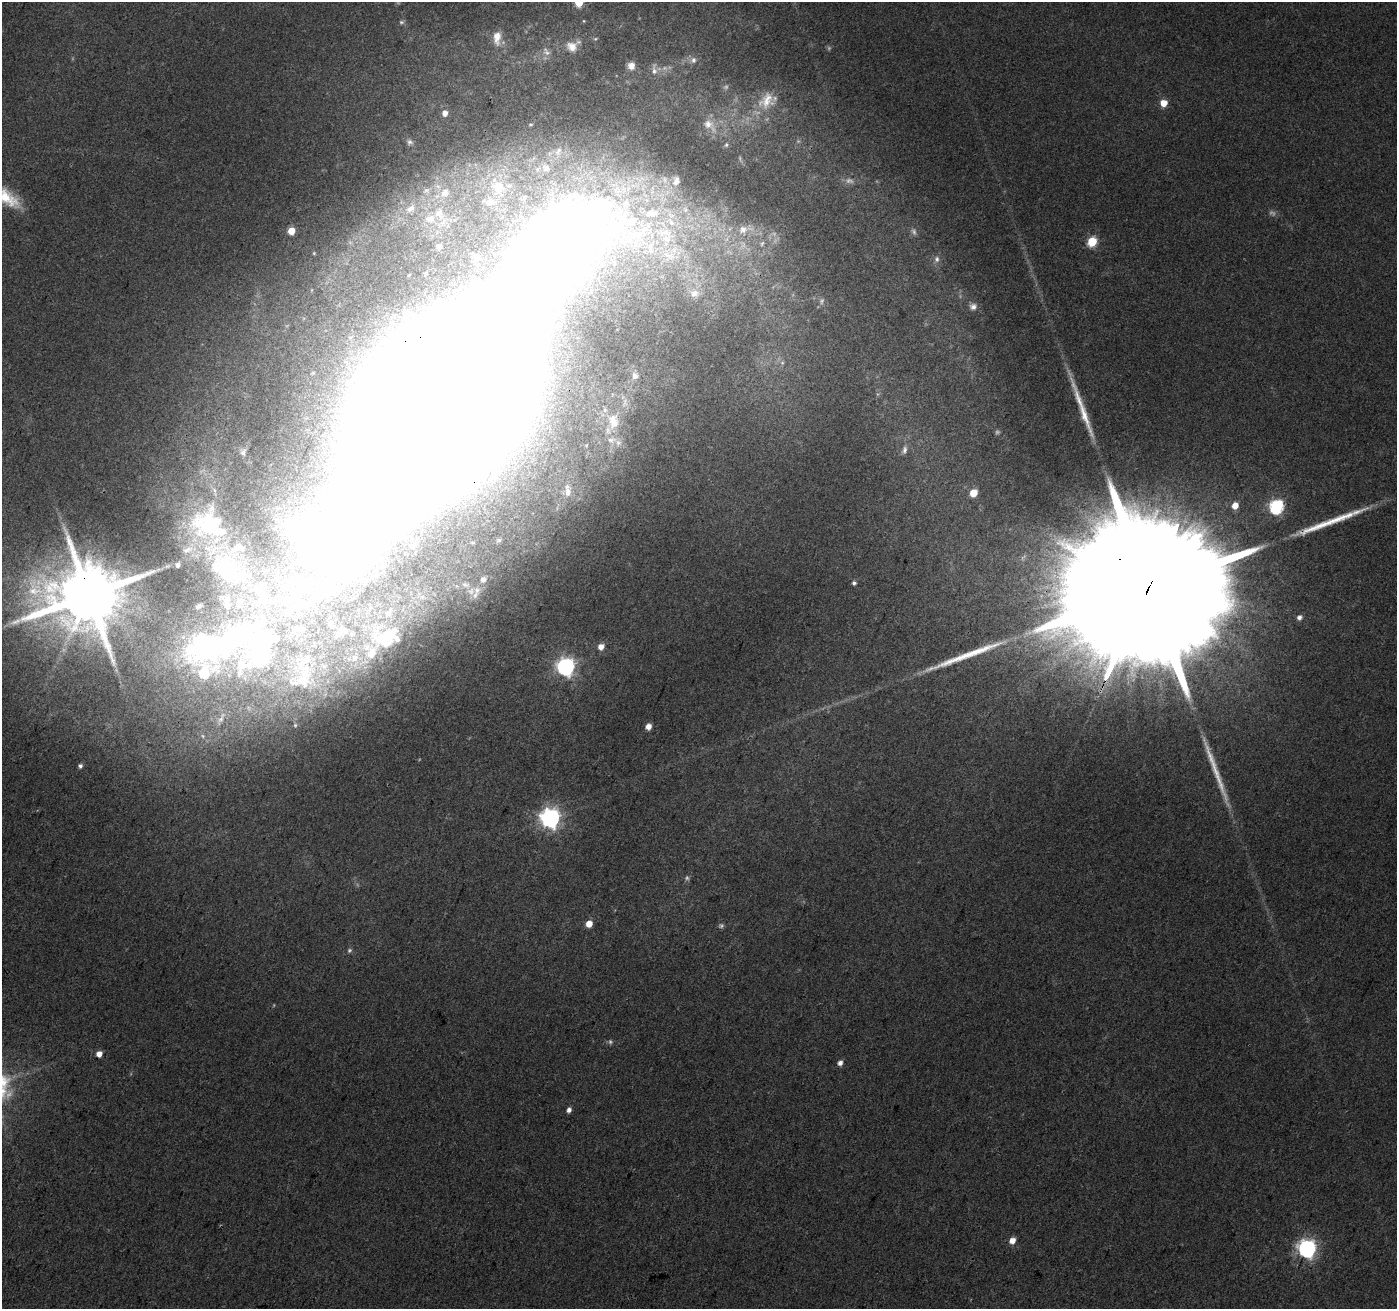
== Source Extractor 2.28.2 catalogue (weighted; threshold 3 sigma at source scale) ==
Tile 7 of 4 x 4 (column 3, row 2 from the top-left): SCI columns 2797-4191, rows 2890-4196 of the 5586 x 5714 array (HDU 1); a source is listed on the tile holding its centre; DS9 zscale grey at full resolution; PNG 1399 x 1311 px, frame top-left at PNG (2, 2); no overlay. Shown black and unused: <1% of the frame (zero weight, under 3 of 4 exposures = <1% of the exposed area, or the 3 px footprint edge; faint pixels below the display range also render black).
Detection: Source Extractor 2.28.2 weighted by HDU 2 'WHT'; one run over the whole footprint, this tile lists its part. Background 0.0372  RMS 0.004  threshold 0.0182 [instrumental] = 3 sigma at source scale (4.5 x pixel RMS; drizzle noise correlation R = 1.50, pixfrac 1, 0.0396/0.0396 arcsec/px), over >= 5 px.
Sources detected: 118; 12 too faint to see at this stretch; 2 inside a brighter object's white glare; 3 long thin detections or spike segments (spike, bleed or trail) — not listed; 25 inside a brighter listed object's ellipse — not listed separately; the other 76 listed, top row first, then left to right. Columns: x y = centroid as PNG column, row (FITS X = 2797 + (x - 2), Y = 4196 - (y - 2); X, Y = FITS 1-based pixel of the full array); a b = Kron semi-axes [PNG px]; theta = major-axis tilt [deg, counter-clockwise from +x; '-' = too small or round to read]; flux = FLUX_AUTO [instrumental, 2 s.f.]
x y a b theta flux
579 2 6 5 - 20
401 22 7 6 - 1.1
497 38 18 9 89 4.6
572 46 14 12 -23 4.8
546 52 14 8 -52 2.1
693 60 9 9 - 2.1
631 66 10 9 - 3.5
654 70 18 7 -89 2.7
766 101 28 21 48 13
1164 103 5 5 - 7.4
445 113 5 5 - 3.2
709 125 26 14 -46 8.5
409 142 7 7 - 1.1
726 145 7 6 - 1.1
558 151 12 6 52 2.1
546 168 9 8 - 1.5
676 181 14 10 78 3.6
498 187 14 12 85 5.6
445 193 13 12 - 3.2
6 197 37 16 -33 17
489 203 15 10 66 3.5
410 209 14 8 34 3.3
439 214 17 12 -63 7
631 221 32 24 -38 28
671 222 16 7 -57 4.6
744 229 29 14 15 11
291 231 5 5 - 9.2
667 239 16 15 - 9.9
1092 242 6 5 - 26
762 243 8 5 63 1.1
439 246 6 5 - 1.9
314 253 4 3 - 0.4
670 256 22 11 -10 9.5
937 259 9 7 -90 1.8
694 293 14 11 18 4
973 307 9 8 - 2
782 363 6 6 - 1.1
635 376 10 8 -72 2
445 401 248 70 52 4800
1084 415 65 9 -70 15
613 421 23 16 -87 11
904 450 12 7 74 2
243 452 13 9 86 2.6
568 492 13 8 -89 3.4
973 493 5 5 - 12
1235 506 6 5 - 5.5
1276 507 7 6 - 88
209 525 49 32 -20 40
499 540 7 5 1 0.95
473 543 5 3 - 0.38
178 565 4 4 - 1.6
228 570 51 32 -35 54
483 579 11 10 - 2.5
854 583 4 4 - 1.1
471 591 12 10 39 4
88 595 20 18 25 5200
1145 596 120 30 65 80000
199 606 10 7 22 1.6
389 612 16 7 65 3.2
1299 617 5 5 - 1.7
241 634 94 39 45 130
387 638 35 24 7 27
601 647 5 5 - 4.2
355 658 9 8 - 3.1
304 662 96 34 67 44
566 666 7 7 - 190
221 719 15 6 62 2.1
648 726 5 4 - 4.4
80 766 4 4 - 1.2
550 818 7 7 - 260
589 924 5 5 - 6.7
99 1054 5 4 - 4.4
840 1063 5 4 - 2.3
569 1110 5 4 - 2.2
1012 1240 5 5 - 4.7
1307 1248 7 7 - 210
Overlapping masked pixels (flux is a lower limit): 3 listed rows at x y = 445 401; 88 595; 1145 596
Isophote crosses this tile's border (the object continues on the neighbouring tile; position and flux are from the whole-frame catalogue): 3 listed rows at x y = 579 2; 6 197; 445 401